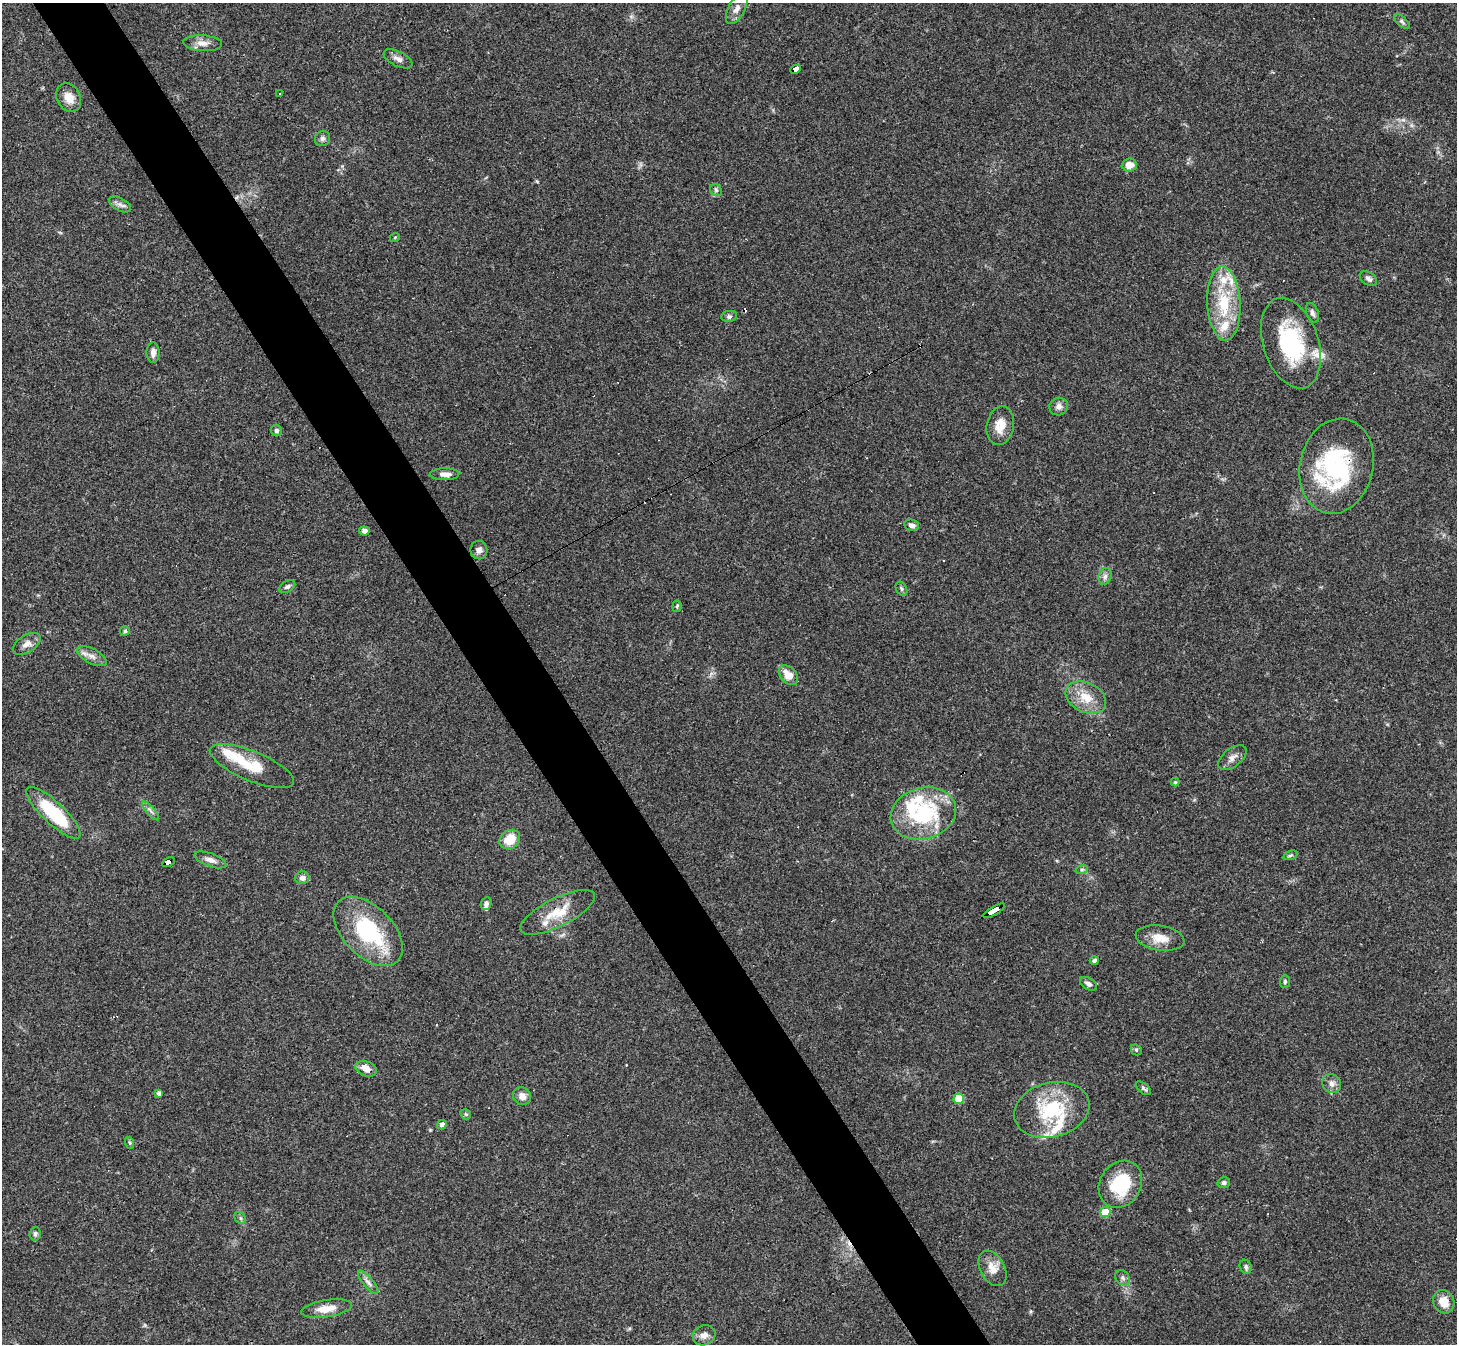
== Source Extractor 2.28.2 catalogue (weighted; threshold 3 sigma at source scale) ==
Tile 11 of 4 x 4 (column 3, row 3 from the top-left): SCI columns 2910-4364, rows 1496-2837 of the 5818 x 5810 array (HDU 1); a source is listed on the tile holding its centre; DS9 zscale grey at full resolution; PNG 1459 x 1346 px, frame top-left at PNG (2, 3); each listed source drawn as its Kron ellipse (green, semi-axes under 4 px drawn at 4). Shown black and unused: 5% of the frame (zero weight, under 3 of 4 exposures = <1% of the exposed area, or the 3 px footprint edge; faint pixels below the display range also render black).
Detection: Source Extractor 2.28.2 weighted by HDU 2 'WHT'; one run over the whole footprint, this tile lists its part. Background 0.0538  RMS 0.0051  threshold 0.0228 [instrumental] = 3 sigma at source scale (4.5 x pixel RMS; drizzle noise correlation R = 1.50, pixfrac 1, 0.05/0.05 arcsec/px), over >= 5 px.
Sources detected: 95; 4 cosmic-ray / hot-pixel residue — neither listed nor drawn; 13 inside a brighter listed object's ellipse — not listed separately; the other 78 listed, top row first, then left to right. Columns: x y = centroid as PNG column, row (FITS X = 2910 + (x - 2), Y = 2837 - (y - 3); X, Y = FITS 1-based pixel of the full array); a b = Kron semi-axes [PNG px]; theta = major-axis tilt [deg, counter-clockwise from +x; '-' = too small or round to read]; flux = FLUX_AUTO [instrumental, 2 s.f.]
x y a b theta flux
737 9 16 8 61 3.3
1402 21 9 5 -42 1.2
203 43 19 8 -4 4.1
398 59 16 7 -26 2.8
796 69 6 4 23 49
280 93 3 2 - 0.68
69 98 15 12 -63 5.7
322 138 8 7 - 1.6
1129 165 7 6 - 5
716 190 6 5 - 1.1
120 204 12 6 -29 2
395 237 5 3 - 0.44
1368 279 10 6 -35 1.8
1224 303 37 16 -87 25
1312 313 10 5 -68 1.5
729 316 8 5 7 1.1
1291 343 47 27 -72 43
153 353 10 6 -90 2.7
1059 407 9 8 - 2.6
1000 425 19 13 79 7.5
276 431 6 5 - 1.1
1337 466 48 36 77 63
445 474 15 6 1 3
912 525 7 5 -12 1.8
364 531 5 4 - 2.3
479 550 9 8 - 2.6
1105 576 9 6 73 1.9
287 587 8 5 30 1.3
901 589 7 5 -60 1
677 606 5 4 - 0.71
125 631 5 4 - 0.81
27 644 15 8 32 3.2
92 656 16 7 -28 3.4
788 675 11 8 -47 6.4
1086 697 21 14 -25 10
1232 758 16 9 38 3
252 766 45 14 -22 16
1175 782 4 4 - 0.65
150 811 12 3 -49 1.3
53 813 36 11 -43 33
923 813 33 25 16 45
510 839 11 9 38 10
1290 855 7 4 19 0.84
210 860 17 6 -20 3.1
168 862 7 3 28 62
1082 869 6 4 19 0.84
302 878 7 6 - 2.1
486 904 6 5 - 1.6
994 911 12 3 30 110
558 912 41 14 26 13
368 931 42 25 -45 44
1160 938 24 12 -9 7.6
1094 960 4 4 - 1.5
1285 981 6 5 - 0.88
1088 984 9 5 -32 1.7
1136 1050 6 5 - 0.8
366 1069 11 7 -20 4.8
1332 1084 10 9 - 2.6
1143 1088 9 5 -38 1
159 1094 4 4 - 1.6
522 1096 9 8 - 3.6
959 1099 5 5 - 18
1052 1110 38 27 14 35
466 1114 5 5 - 0.73
442 1125 5 4 - 1.9
130 1143 6 4 -72 0.65
1224 1183 6 5 - 1.3
1120 1184 25 20 57 26
1105 1212 5 5 - 17
240 1218 6 5 - 0.94
35 1234 7 5 84 1.2
1246 1267 7 6 - 1.2
993 1268 19 12 -61 6.2
1123 1278 8 6 -53 1.5
368 1282 14 5 -49 2.1
1444 1302 12 10 -60 6.9
327 1309 26 8 9 7.1
704 1335 11 9 23 3.2
Overlapping masked pixels (flux is a lower limit): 4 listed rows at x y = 796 69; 1337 466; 168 862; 994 911